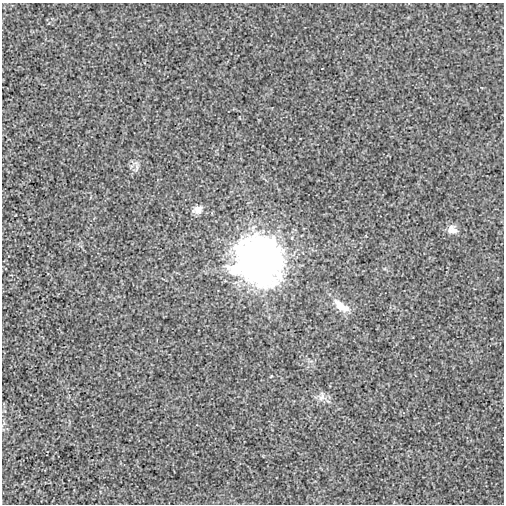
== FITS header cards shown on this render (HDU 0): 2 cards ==
NAXIS1  =                  502
NAXIS2  =                  502

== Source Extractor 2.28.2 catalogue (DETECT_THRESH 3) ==
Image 502 x 502 px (HDU 0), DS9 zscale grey, 1 PNG px = 1 image px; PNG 506 x 506 px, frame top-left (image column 1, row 502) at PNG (2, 3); no overlay
Background -3.04e-04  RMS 0.0029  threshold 0.00871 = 3 sigma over >= 5 px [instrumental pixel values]
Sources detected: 9; all 9 listed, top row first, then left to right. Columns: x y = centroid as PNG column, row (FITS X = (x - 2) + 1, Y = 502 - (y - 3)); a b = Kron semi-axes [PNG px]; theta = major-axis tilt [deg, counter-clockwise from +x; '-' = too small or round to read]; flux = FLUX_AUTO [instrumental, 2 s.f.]
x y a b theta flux
136 168 11 4 85 0.6
198 209 11 8 30 1.6
451 227 12 6 14 0.79
453 230 16 8 2 1.2
258 261 18 17 - 470
341 306 26 11 -37 2.9
271 376 4 3 - 0.14
322 397 16 7 79 1
328 401 7 4 -19 0.36